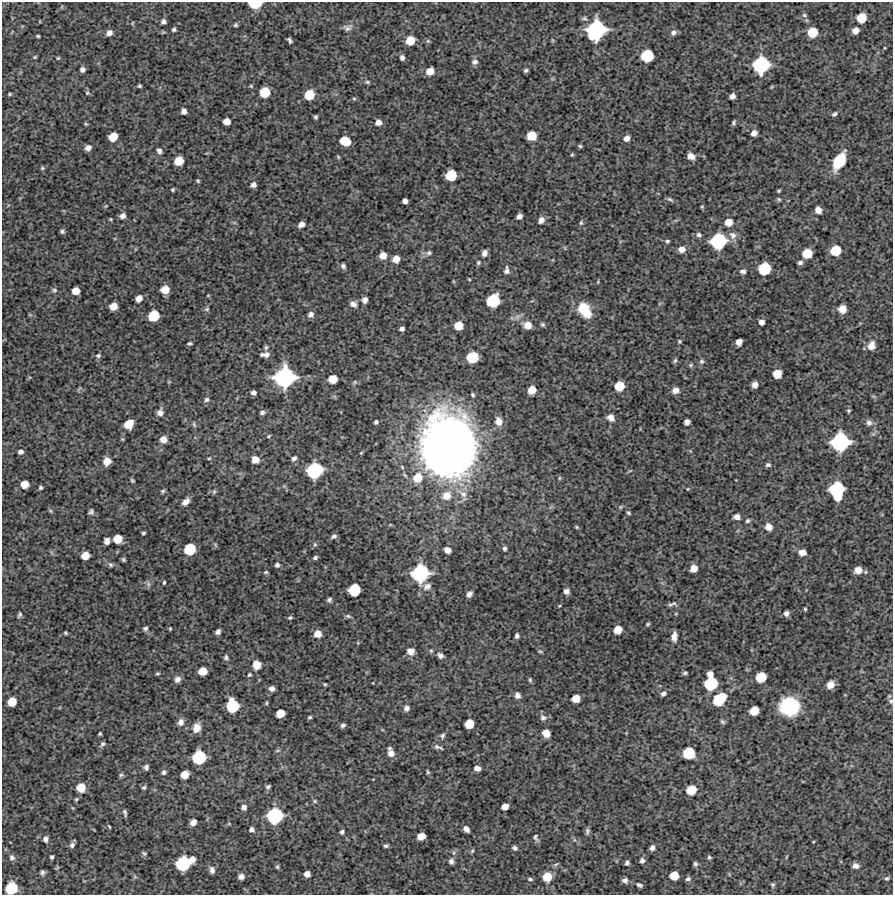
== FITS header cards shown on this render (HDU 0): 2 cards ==
NAXIS1  =                  891 /Length X axis
NAXIS2  =                  893 /Length Y axis

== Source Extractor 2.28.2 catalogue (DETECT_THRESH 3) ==
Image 891 x 893 px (HDU 0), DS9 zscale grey, 1 PNG px = 1 image px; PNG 895 x 897 px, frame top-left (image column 1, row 893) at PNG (2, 2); no overlay
Background 4090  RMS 300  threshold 902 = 3 sigma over >= 5 px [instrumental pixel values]
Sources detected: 328; all 328 listed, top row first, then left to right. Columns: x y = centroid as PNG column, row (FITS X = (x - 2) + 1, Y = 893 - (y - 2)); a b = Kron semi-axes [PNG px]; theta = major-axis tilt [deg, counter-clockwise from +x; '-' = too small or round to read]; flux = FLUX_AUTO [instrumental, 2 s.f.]
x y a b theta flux
255 4 10 6 0 5.5e+05
804 15 6 5 - 3.3e+04
861 18 7 7 - 4.0e+05
163 21 5 4 - 6.5e+04
132 23 5 3 - 2.0e+04
235 25 5 5 - 3.5e+04
347 28 12 9 8 9.5e+04
174 29 4 4 - 4.0e+04
596 30 15 13 55 2.3e+06
855 31 6 5 - 1.4e+05
812 32 7 7 - 4.9e+05
109 33 6 5 - 1.0e+05
673 33 7 6 - 6.9e+04
38 36 3 3 - 2.5e+04
290 40 6 3 -59 4.4e+04
552 40 6 3 -71 2.1e+04
410 41 7 7 - 3.6e+05
428 41 6 5 - 3.0e+04
884 48 4 3 - 1.7e+04
647 56 9 8 - 7.8e+05
35 57 5 4 - 2.4e+04
402 57 6 5 - 6.2e+04
58 58 4 4 - 2.3e+04
475 62 7 6 - 7.9e+04
761 65 12 11 - 1.6e+06
82 70 5 4 - 7.3e+04
526 70 5 4 - 4.3e+04
430 71 6 6 - 2.2e+05
367 82 6 5 - 3.6e+04
139 86 3 3 - 2.9e+04
251 86 5 3 - 1.9e+04
265 92 8 7 - 5.3e+05
87 93 6 5 - 3.0e+04
10 94 4 3 - 2.5e+04
309 95 8 7 - 4.4e+05
732 96 5 5 - 1.0e+05
354 98 6 4 0 2.5e+04
184 111 5 5 - 9.0e+04
834 114 7 5 38 4.2e+04
316 117 4 3 - 3.5e+04
227 121 6 5 - 1.7e+05
378 122 6 6 - 1.3e+05
734 122 6 4 65 3.6e+04
86 124 5 4 - 2.4e+04
754 133 5 5 - 1.1e+05
531 136 7 7 - 3.9e+05
113 137 7 6 - 3.5e+05
627 138 6 5 - 1.1e+05
345 141 8 7 - 4.3e+05
580 146 5 5 - 3.1e+04
88 148 6 5 - 1.0e+05
159 151 6 5 - 6.5e+04
572 155 5 3 - 2.2e+04
691 156 7 6 - 1.4e+05
338 157 5 3 - 2.1e+04
179 161 7 7 - 3.7e+05
839 161 14 8 59 7.9e+05
42 168 6 5 - 3.1e+04
451 175 8 8 - 5.7e+05
198 181 4 3 - 2.4e+04
253 185 5 5 - 8.5e+04
172 190 3 3 - 2.7e+04
779 191 3 3 - 2.5e+04
670 199 10 4 -33 4.1e+04
779 199 6 4 -22 3.0e+04
405 201 5 5 - 8.8e+04
106 206 5 3 - 1.9e+04
702 207 4 4 - 2.2e+04
818 210 6 5 - 1.5e+05
123 216 6 5 - 9.1e+04
519 216 5 5 - 9.0e+04
111 219 4 4 - 2.0e+04
541 220 7 6 - 1.1e+05
729 222 7 7 - 2.1e+05
581 223 5 4 - 3.3e+04
301 224 6 4 34 1.1e+05
62 231 4 4 - 4.6e+04
699 235 7 6 - 5.4e+04
733 235 11 9 -52 1.2e+05
667 241 5 4 - 3.2e+04
719 241 12 11 - 1.5e+06
682 249 7 6 - 1.4e+05
836 250 8 7 - 5.0e+05
429 253 8 6 10 6.3e+04
484 253 6 5 - 1.0e+05
807 253 7 7 - 4.1e+05
383 256 6 6 - 1.8e+05
396 259 6 6 - 1.9e+05
478 263 6 5 - 3.3e+04
800 263 6 5 - 5.5e+04
343 266 6 5 - 5.4e+04
764 269 9 8 - 7.9e+05
507 270 9 6 87 7.8e+04
743 271 8 6 -4 6.0e+04
469 279 4 3 - 1.8e+04
453 281 5 3 - 1.7e+04
54 290 8 6 -11 4.3e+04
165 290 7 6 - 2.8e+05
76 291 6 6 - 2.2e+05
208 295 5 3 - 1.6e+04
139 298 6 5 - 1.4e+05
365 300 5 5 - 9.7e+04
493 301 10 9 - 9.3e+05
353 304 8 6 -25 9.4e+04
113 306 6 6 - 2.3e+05
583 308 14 12 -66 4.9e+05
207 309 7 5 2 3.7e+04
842 309 7 7 - 1.7e+05
311 314 6 6 - 8.9e+04
587 314 11 8 -39 1.7e+05
30 315 6 4 -19 2.2e+04
154 316 8 7 - 5.9e+05
761 322 5 5 - 1.0e+05
542 324 6 5 - 3.6e+04
527 325 9 8 - 1.9e+05
459 326 7 6 - 3.1e+05
402 329 5 4 - 6.7e+04
679 341 4 4 - 2.6e+04
739 342 6 5 - 1.5e+05
189 343 4 3 - 3.7e+04
871 346 9 7 68 1.8e+05
266 347 6 5 - 3.4e+04
265 354 8 4 2 1.0e+05
98 356 7 6 - 4.6e+04
472 357 8 8 - 7.1e+05
675 360 6 4 62 3.6e+04
702 361 7 6 - 4.5e+04
691 365 6 5 - 3.3e+04
777 374 7 7 - 2.9e+05
284 377 15 14 - 2.5e+06
333 379 7 6 - 3.1e+05
355 382 5 5 - 3.0e+04
755 385 6 5 - 1.1e+05
619 386 7 7 - 4.4e+05
79 389 7 3 45 2.0e+04
532 390 7 6 - 2.6e+05
675 390 8 7 - 1.2e+05
253 393 5 4 - 7.0e+04
473 395 5 4 - 3.4e+04
207 400 6 5 - 4.7e+04
849 411 5 4 - 2.9e+04
160 412 9 7 75 9.5e+04
262 412 5 4 - 4.8e+04
611 418 9 7 -29 1.2e+05
499 421 10 8 -76 1.8e+05
376 422 4 4 - 4.1e+04
687 422 5 5 - 1.1e+05
869 423 8 7 - 7.6e+04
129 424 8 6 47 3.7e+05
194 424 7 4 -64 3.2e+04
269 436 5 3 - 2.4e+04
163 439 6 6 - 1.6e+05
840 442 13 12 - 1.9e+06
447 447 54 45 87 1.5e+07
20 452 5 4 - 7.2e+04
361 453 4 3 - 1.8e+04
209 458 5 3 - 2.1e+04
294 458 6 5 - 6.1e+04
255 460 7 7 - 1.9e+05
107 461 7 7 - 1.9e+05
768 465 6 5 - 4.2e+04
314 470 11 10 - 1.5e+06
630 471 6 3 19 2.0e+04
418 478 10 9 - 3.7e+05
559 478 6 4 90 2.5e+04
132 480 4 3 - 2.8e+04
24 484 6 6 - 2.3e+05
41 487 4 4 - 3.7e+04
688 489 5 3 - 1.9e+04
837 490 13 10 -85 1.5e+06
163 491 5 4 - 3.3e+04
214 492 7 5 69 3.2e+04
463 494 14 8 -39 1.6e+05
447 496 10 9 - 2.4e+05
186 502 8 5 43 1.2e+05
620 507 6 5 - 3.1e+04
50 511 6 5 - 2.6e+04
91 512 5 5 - 4.9e+04
628 513 5 4 - 3.2e+04
737 517 6 5 - 1.1e+05
748 521 5 4 - 3.9e+04
577 527 5 4 - 2.5e+04
769 527 7 7 - 1.4e+05
143 533 4 3 - 3.0e+04
334 536 6 5 - 5.5e+04
118 539 7 6 - 3.1e+05
107 541 6 5 - 1.1e+05
315 544 6 5 - 3.4e+04
504 548 5 4 - 4.7e+04
190 549 8 8 - 6.4e+05
447 550 6 5 - 1.3e+05
802 552 6 6 - 1.7e+05
85 555 6 6 - 2.7e+05
315 557 4 4 - 4.2e+04
123 560 4 3 - 2.9e+04
111 565 6 5 - 4.2e+04
277 565 4 4 - 5.7e+04
694 568 6 6 - 2.1e+05
858 570 7 6 - 2.0e+05
266 572 4 3 - 2.8e+04
420 573 13 12 - 1.8e+06
164 582 4 3 - 2.9e+04
148 584 8 6 -69 5.2e+04
427 586 11 8 36 1.2e+05
354 590 9 8 - 7.8e+05
566 591 5 5 - 9.0e+04
469 594 6 5 - 8.0e+04
329 600 5 4 - 4.5e+04
672 604 14 5 21 6.3e+04
805 609 3 3 - 2.4e+04
786 613 5 5 - 8.3e+04
20 615 6 4 59 3.5e+04
348 616 7 5 -10 3.7e+04
290 618 5 4 - 3.1e+04
648 624 5 3 - 2.9e+04
145 628 5 5 - 4.9e+04
170 629 3 2 - 2.0e+04
618 630 7 6 - 2.5e+05
218 632 5 4 - 6.9e+04
65 633 4 3 - 2.7e+04
318 634 7 6 - 1.9e+05
517 636 5 4 - 5.9e+04
674 637 9 5 87 1.4e+05
358 643 5 3 - 1.6e+04
411 651 8 7 - 1.3e+05
431 651 6 5 - 3.0e+04
540 651 6 4 -7 2.6e+04
440 655 8 6 -39 7.9e+04
226 657 7 6 - 4.4e+04
257 665 7 7 - 2.9e+05
203 671 7 6 - 2.8e+05
685 673 5 4 - 3.8e+04
157 674 5 4 - 2.7e+04
710 674 5 5 - 1.3e+05
249 675 5 4 - 2.7e+04
761 677 8 7 - 5.2e+05
177 679 7 6 - 9.4e+04
530 680 6 4 -76 3.1e+04
711 683 10 9 - 9.3e+05
325 684 4 3 - 2.6e+04
830 685 7 6 - 1.6e+05
272 688 5 4 - 7.8e+04
663 693 6 4 35 6.9e+04
517 695 6 6 - 8.4e+04
576 699 6 6 - 2.5e+05
719 699 13 8 45 8.1e+05
891 701 7 6 - 5.1e+04
12 702 7 6 - 3.3e+05
267 703 5 3 - 2.3e+04
232 706 10 9 - 8.8e+05
789 706 16 14 -4 1.6e+06
406 708 6 6 - 7.3e+04
754 711 7 6 - 3.6e+05
280 713 7 6 - 2.7e+05
310 717 4 3 - 3.0e+04
543 717 9 7 -12 8.0e+04
181 722 8 7 - 1.0e+05
722 722 7 4 -40 3.6e+04
469 724 7 7 - 3.7e+05
343 725 5 4 - 5.8e+04
197 728 9 7 74 1.7e+05
546 733 7 6 - 1.8e+05
100 734 3 3 - 2.6e+04
442 736 8 6 47 5.1e+04
102 744 6 5 - 4.5e+04
438 747 12 4 -17 5.8e+04
277 750 7 3 9 2.4e+04
391 752 9 5 -74 1.5e+05
689 753 9 8 - 6.7e+05
199 757 10 9 - 9.9e+05
146 767 5 4 - 5.6e+04
477 768 7 5 -9 1.1e+05
164 772 5 5 - 5.2e+04
428 772 6 4 -61 2.9e+04
121 775 7 5 1 3.4e+04
185 775 7 6 - 2.5e+05
81 787 7 7 - 3.4e+05
144 787 5 5 - 3.6e+04
268 787 5 4 - 4.5e+04
691 790 8 7 - 4.0e+05
76 799 5 4 - 2.5e+04
315 801 6 4 -48 2.9e+04
505 806 6 5 - 1.7e+05
244 807 6 6 - 8.2e+04
125 813 7 3 -74 4.5e+04
275 816 12 11 - 1.5e+06
193 822 6 5 - 1.3e+05
229 824 6 3 -19 1.8e+04
109 826 4 2 - 1.9e+04
251 829 6 5 - 6.7e+04
466 829 6 5 - 8.9e+04
587 831 8 5 83 5.0e+04
342 832 4 4 - 4.9e+04
421 836 7 5 21 2.4e+05
536 837 11 6 -67 5.8e+04
46 839 6 5 - 7.9e+04
72 845 6 6 - 5.8e+04
386 846 4 3 - 3.9e+04
515 848 5 4 - 5.4e+04
652 848 5 5 - 7.5e+04
472 851 6 4 48 2.9e+04
144 853 7 5 -30 3.5e+04
12 857 8 7 - 6.1e+04
52 857 4 3 - 3.5e+04
709 857 6 5 - 3.7e+04
786 857 5 3 - 1.8e+04
192 859 6 5 - 1.4e+05
642 860 5 5 - 7.1e+04
451 861 6 6 - 7.4e+04
183 863 11 10 - 1.2e+06
627 863 5 4 - 5.3e+04
695 864 6 5 - 4.5e+04
855 866 6 5 - 9.8e+04
277 867 5 5 - 3.6e+04
212 870 8 6 -82 8.5e+04
42 873 4 4 - 4.7e+04
307 874 5 5 - 1.3e+05
674 875 7 6 - 3.2e+05
135 877 6 4 -18 2.8e+04
241 877 6 5 - 1.1e+05
547 877 8 7 - 3.7e+05
887 878 6 5 - 4.0e+04
530 879 6 4 -14 3.4e+04
688 879 8 5 14 5.3e+04
625 880 5 5 - 7.1e+04
639 885 6 4 -25 5.3e+04
773 885 5 5 - 3.5e+04
11 888 9 8 - 7.8e+05
At the frame edge (FLAGS 8, measured only in part): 3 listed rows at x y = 255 4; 891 701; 11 888